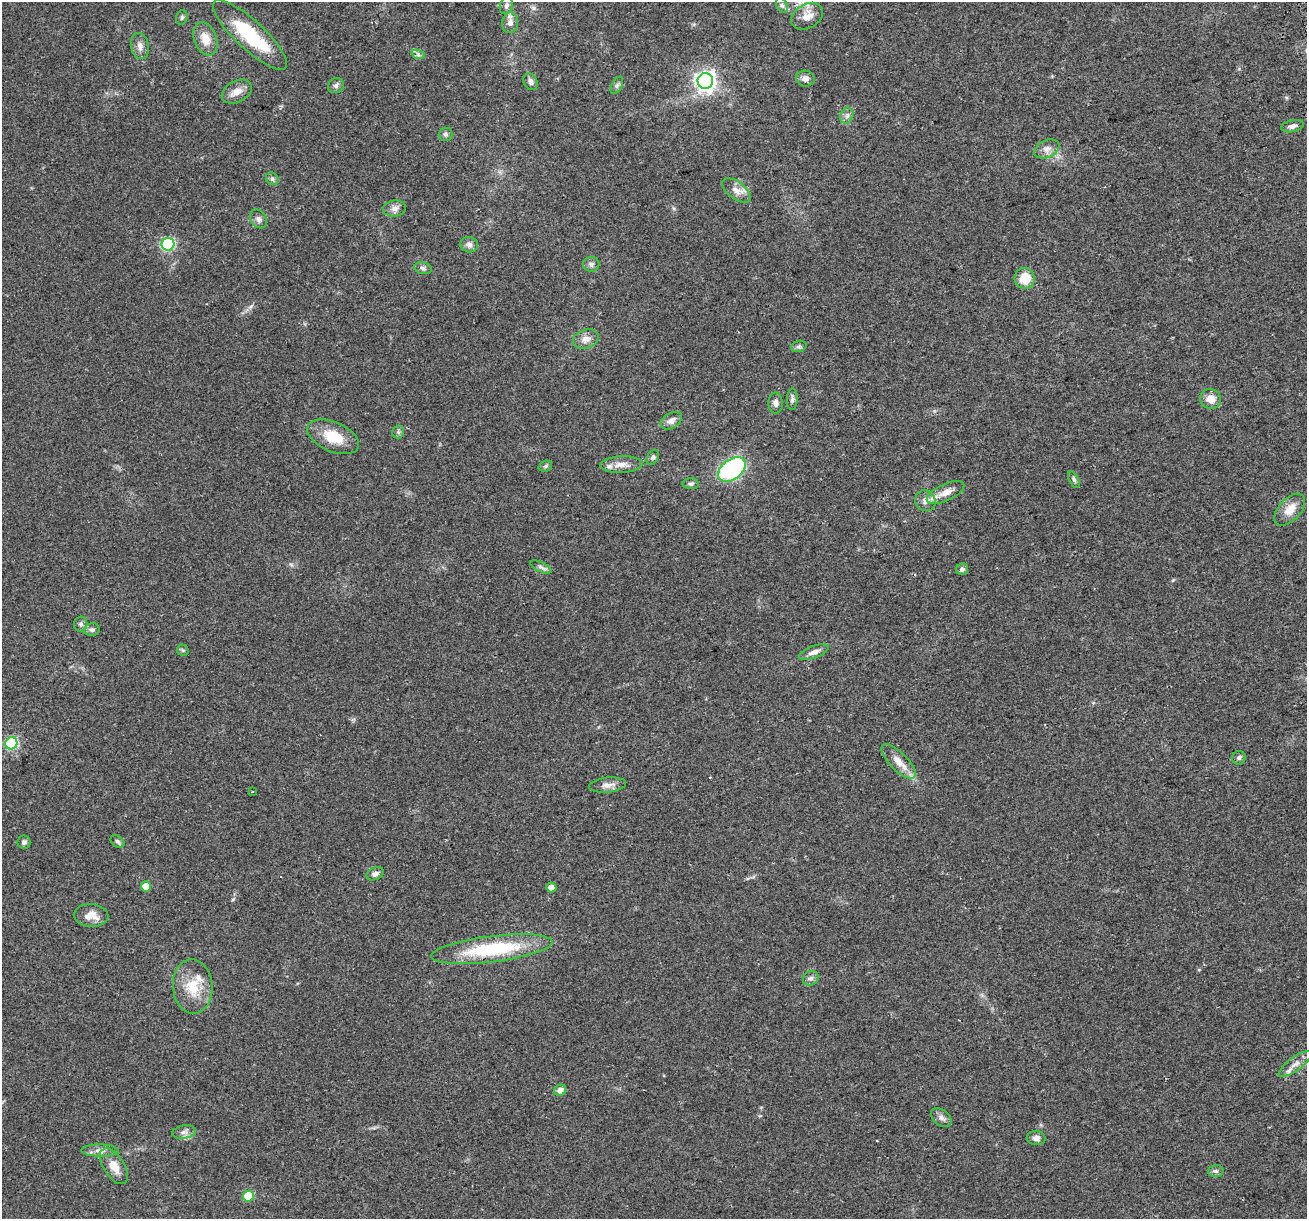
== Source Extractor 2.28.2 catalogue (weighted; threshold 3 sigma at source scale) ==
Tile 10 of 4 x 4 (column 2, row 3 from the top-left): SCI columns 1336-2640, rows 1279-2495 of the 5282 x 5037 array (HDU 1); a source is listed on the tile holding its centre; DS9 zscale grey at full resolution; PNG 1309 x 1221 px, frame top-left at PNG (2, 2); each listed source drawn as its Kron ellipse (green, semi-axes under 4 px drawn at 4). Shown black and unused: <1% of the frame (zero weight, under 2 of 3 exposures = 2% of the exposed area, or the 3 px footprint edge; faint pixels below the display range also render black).
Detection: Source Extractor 2.28.2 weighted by HDU 2 'WHT'; one run over the whole footprint, this tile lists its part. Background 0.0666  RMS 0.008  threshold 0.0362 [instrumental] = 3 sigma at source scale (4.5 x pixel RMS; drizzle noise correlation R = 1.50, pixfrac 1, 0.0396/0.0396 arcsec/px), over >= 5 px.
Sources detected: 77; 3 inside a brighter listed object's ellipse — not listed separately; the other 74 listed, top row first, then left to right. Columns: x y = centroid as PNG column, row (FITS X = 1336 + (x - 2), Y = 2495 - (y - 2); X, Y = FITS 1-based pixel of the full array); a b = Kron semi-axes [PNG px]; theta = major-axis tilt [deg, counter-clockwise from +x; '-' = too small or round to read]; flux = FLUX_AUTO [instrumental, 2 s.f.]
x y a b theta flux
506 5 9 6 75 2.7
782 5 8 5 -62 2.1
807 16 17 12 31 9.5
182 17 7 5 74 1.7
510 23 10 8 84 4.6
250 35 48 14 -43 52
205 39 17 11 -70 11
140 46 13 9 -78 4.8
418 54 7 4 -20 1.8
805 79 9 8 - 4.3
705 81 8 7 - 370
530 82 9 6 -60 3.2
617 85 9 5 63 1.9
336 86 8 7 - 2.3
237 92 16 10 28 6.8
847 116 8 6 70 2.5
1292 126 11 6 13 2.8
445 134 7 6 - 2.1
1047 149 13 8 24 4.7
272 179 7 5 -45 1.7
736 190 17 8 -38 6.2
395 208 11 8 8 4.1
258 219 10 7 -56 2.9
168 244 6 6 - 82
469 245 9 7 -13 3.6
591 264 8 7 - 2.5
423 268 8 6 -15 2.1
1025 278 10 10 - 15
586 339 13 9 19 5.9
799 346 8 5 17 1.6
792 399 11 5 87 2.3
1211 399 10 10 - 7.9
776 403 10 7 -86 3.4
671 421 12 7 33 4.5
398 432 6 6 - 1.5
333 437 27 15 -23 22
653 457 8 5 61 1.8
621 465 21 8 2 6.9
545 466 7 5 21 1.5
732 469 15 10 38 98
1074 480 9 4 -63 1.8
691 484 8 5 0 1.8
945 493 20 8 25 7.2
925 501 11 10 - 4.4
1290 510 19 11 47 9.9
541 567 11 5 -26 2.3
962 569 6 5 - 2.1
81 624 7 7 - 2.4
92 630 7 6 - 2.6
183 650 6 5 - 1.3
814 652 15 6 21 4.7
11 743 6 6 - 75
1239 758 7 6 - 1.9
898 761 22 9 -45 9.7
607 785 18 7 6 5.4
252 792 4 2 - 0.52
117 841 8 5 -38 1.6
24 842 6 6 - 2
375 874 9 6 23 2.9
146 886 5 5 - 8.3
551 887 5 5 - 5.6
91 915 17 11 -3 8
492 949 61 13 7 64
811 978 8 7 - 2.7
193 986 27 20 -85 22
1295 1064 20 6 36 6.2
560 1090 6 5 - 4.7
941 1117 12 7 -40 3.4
184 1132 12 6 10 3.6
1036 1138 9 7 -3 3.6
100 1151 19 6 -1 4.9
114 1166 20 10 -57 12
1216 1171 7 6 - 2
248 1196 6 5 - 23